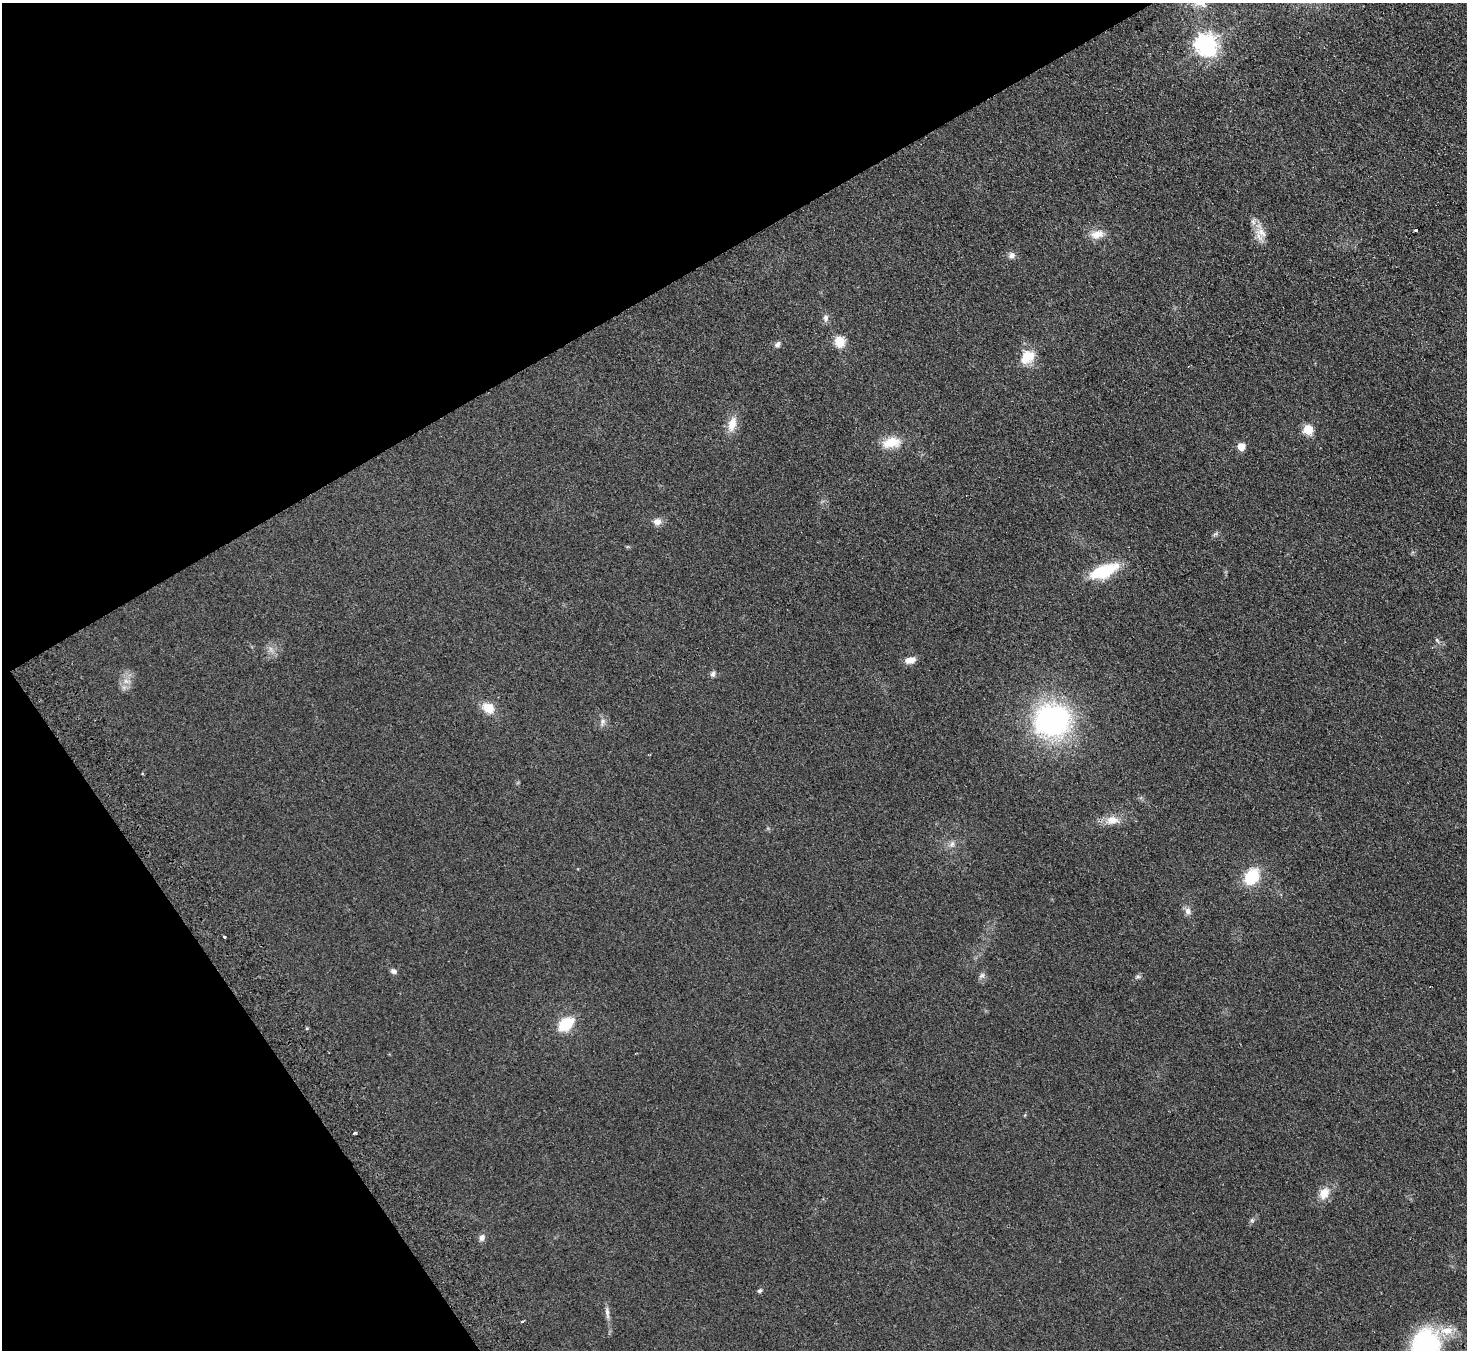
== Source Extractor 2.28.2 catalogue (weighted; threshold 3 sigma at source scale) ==
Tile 5 of 4 x 4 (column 1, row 2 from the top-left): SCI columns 50-1514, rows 2892-4239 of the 5958 x 5920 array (HDU 1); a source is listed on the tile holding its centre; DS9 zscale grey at full resolution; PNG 1469 x 1352 px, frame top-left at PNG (2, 3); no overlay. Shown black and unused: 28% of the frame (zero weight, under 2 of 3 exposures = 3% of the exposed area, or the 3 px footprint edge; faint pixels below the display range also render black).
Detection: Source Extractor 2.28.2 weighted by HDU 2 'WHT'; one run over the whole footprint, this tile lists its part. Background 0.113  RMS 0.012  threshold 0.0527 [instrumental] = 3 sigma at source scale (4.5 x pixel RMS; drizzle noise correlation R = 1.50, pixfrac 1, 0.05/0.05 arcsec/px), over >= 5 px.
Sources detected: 41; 1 inside a brighter listed object's ellipse — not listed separately; the other 40 listed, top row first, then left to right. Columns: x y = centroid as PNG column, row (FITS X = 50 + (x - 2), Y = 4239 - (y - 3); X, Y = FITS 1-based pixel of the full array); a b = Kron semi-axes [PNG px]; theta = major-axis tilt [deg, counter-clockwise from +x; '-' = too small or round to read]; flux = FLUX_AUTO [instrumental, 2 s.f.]
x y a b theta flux
1206 44 8 7 - 710
1416 230 3 3 - 3.4
1261 233 28 12 -58 15
1097 234 18 10 12 12
1012 255 9 8 - 4.6
825 318 9 7 89 4.2
839 342 6 5 - 70
777 344 8 6 54 3.5
1027 357 19 15 43 23
732 424 19 10 73 15
1308 429 5 5 - 58
891 442 24 12 12 22
1241 447 5 5 - 26
657 521 11 9 9 6.5
1215 534 8 4 36 2
1104 571 27 11 21 60
1437 640 8 4 -54 1.9
910 660 12 8 14 9.1
713 674 8 6 71 3.2
126 681 8 6 -45 5.1
488 708 12 9 -34 19
1052 720 31 28 4 250
603 722 12 7 77 4.8
1112 820 18 12 4 14
952 844 10 7 66 4.6
1252 877 16 12 57 43
1188 911 9 8 - 5.3
225 937 3 2 - 1.6
393 971 8 6 -23 3.4
982 976 9 6 49 3.5
1138 977 8 4 8 2.1
566 1024 12 8 38 50
355 1133 3 3 - 3.8
1324 1193 16 11 60 14
1252 1220 6 6 - 2
482 1237 8 7 - 4.9
759 1291 6 5 - 2.2
607 1312 15 5 -82 5.1
522 1321 3 3 - 2.7
1425 1345 31 25 73 160
Isophote crosses this tile's border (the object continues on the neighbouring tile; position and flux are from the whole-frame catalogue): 1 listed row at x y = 1425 1345